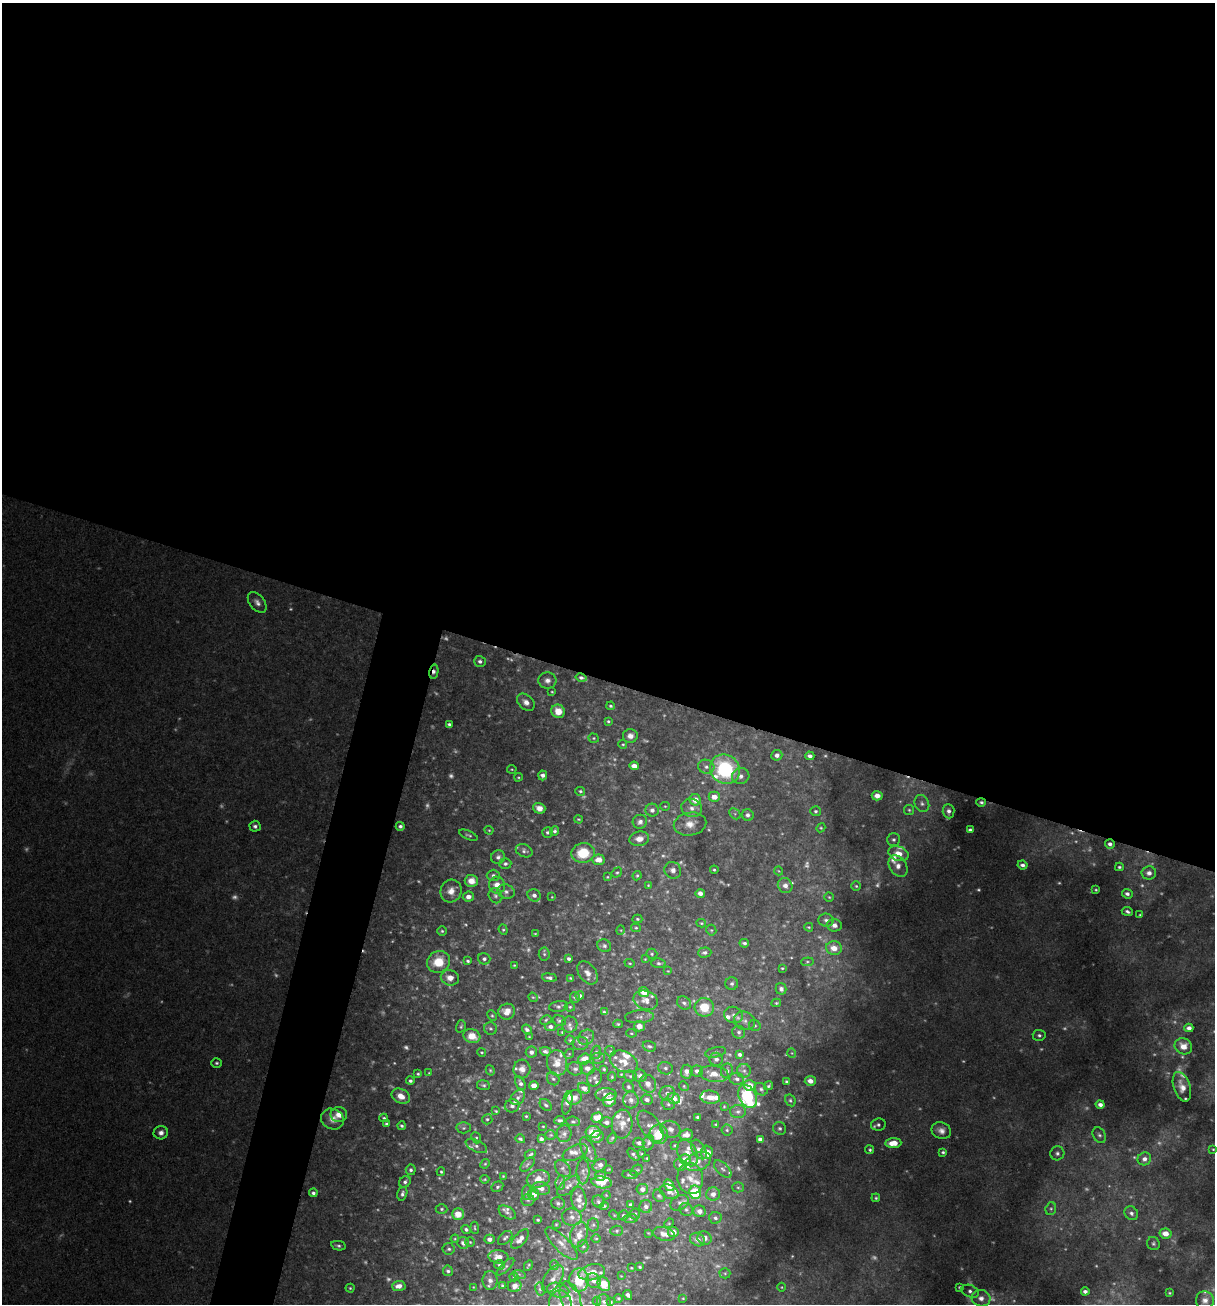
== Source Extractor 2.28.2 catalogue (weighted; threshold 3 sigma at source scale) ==
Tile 3 of 4 x 4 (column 3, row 1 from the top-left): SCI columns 2677-3889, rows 3906-5207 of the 5228 x 5210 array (HDU 1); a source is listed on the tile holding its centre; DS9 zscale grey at full resolution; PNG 1217 x 1306 px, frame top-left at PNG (2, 3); each listed source drawn as its Kron ellipse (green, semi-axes under 4 px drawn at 4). Shown black and unused: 55% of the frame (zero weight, under 3 of 4 exposures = <1% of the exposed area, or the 3 px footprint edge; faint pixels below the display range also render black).
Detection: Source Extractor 2.28.2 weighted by HDU 2 'WHT'; one run over the whole footprint, this tile lists its part. Background 0.0278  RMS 0.0075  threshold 0.0336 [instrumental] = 3 sigma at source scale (4.5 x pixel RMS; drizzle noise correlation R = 1.50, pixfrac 1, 0.05/0.05 arcsec/px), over >= 5 px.
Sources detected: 605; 141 too faint to see at this stretch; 1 cosmic-ray / hot-pixel residue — neither listed nor drawn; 57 inside a brighter listed object's ellipse — not listed separately; the other 406 listed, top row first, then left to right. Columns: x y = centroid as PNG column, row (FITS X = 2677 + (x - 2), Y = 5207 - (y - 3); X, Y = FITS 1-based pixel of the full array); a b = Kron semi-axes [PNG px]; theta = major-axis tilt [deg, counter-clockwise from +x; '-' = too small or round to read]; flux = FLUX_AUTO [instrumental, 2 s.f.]
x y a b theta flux
257 602 12 7 -51 4.5
480 661 6 5 - 2.6
434 672 7 4 79 3.1
581 678 5 3 - 2.1
547 680 9 8 - 4.1
552 692 3 2 - 0.74
526 702 10 7 -42 5
610 706 4 3 - 1.3
558 711 7 6 - 10
608 721 4 3 - 1.2
449 724 4 3 - 1.8
630 736 7 7 - 4.9
594 738 5 4 - 1.1
623 744 4 3 - 0.94
777 755 5 5 - 3.8
810 756 4 4 - 2.7
634 766 5 4 - 7.6
706 767 8 7 - 3.3
512 769 5 3 - 0.78
725 769 15 14 - 72
543 775 5 4 - 3.9
741 776 9 8 - 3.7
518 777 4 4 - 0.86
580 791 5 4 - 1.3
877 796 5 4 - 4.4
714 797 5 5 - 7.2
695 800 6 5 - 9.1
981 802 5 4 - 1.8
922 803 9 7 -63 3.1
665 806 5 4 - 0.97
539 808 6 5 - 5.9
692 808 10 9 - 5.1
652 810 6 6 - 3.6
909 810 5 5 - 1.2
816 811 5 5 - 1.5
948 811 7 6 - 3.3
735 814 6 4 -46 1.4
748 815 6 5 - 3.1
578 819 4 3 - 0.83
640 822 7 7 - 3.5
690 824 16 11 11 9.4
255 826 5 5 - 2.4
400 826 4 4 - 2.4
821 828 4 4 - 0.95
489 830 4 4 - 0.8
970 830 4 3 - 1.9
555 831 5 4 - 1.8
547 832 5 5 - 1.9
468 835 10 4 -24 1.7
639 839 10 7 9 6.2
894 839 6 6 - 2
1110 844 5 4 - 3.1
524 851 9 6 -24 2.4
583 853 11 10 - 25
899 854 10 7 -17 8.5
498 857 7 6 - 3
599 860 6 5 - 8
505 864 6 5 - 2.1
1023 865 5 4 - 3.2
898 866 11 8 -55 6.1
1119 867 4 3 - 1.4
673 870 8 8 - 4.2
714 870 4 3 - 1
779 871 4 3 - 0.61
617 872 5 4 - 1.2
1149 873 7 6 - 4.7
493 875 6 5 - 2.4
637 876 5 3 - 1.1
607 877 3 3 - 0.75
471 881 7 6 - 7.5
497 885 8 8 - 7.8
648 885 4 3 - 0.79
785 885 8 7 - 3.9
856 886 5 4 - 1.2
1096 890 3 3 - 0.97
451 891 11 10 - 7.8
506 892 9 7 -24 3.1
700 893 5 4 - 4.1
1127 894 5 4 - 2.7
534 895 7 6 - 3.6
495 896 8 6 -60 2.2
468 897 5 5 - 4.6
552 897 3 2 - 0.5
829 897 4 4 - 0.93
1127 911 6 3 -25 1.9
1140 915 3 3 - 0.9
637 919 5 4 - 1.1
826 920 7 6 - 3.3
701 923 5 3 - 0.91
834 925 7 6 - 3.8
809 927 4 3 - 0.89
636 928 5 4 - 1
503 930 5 4 - 1.2
621 930 5 3 - 0.69
711 930 5 5 - 1.2
442 931 5 5 - 1.4
535 934 4 3 - 0.81
744 943 5 3 - 2
604 946 7 6 - 2
834 948 8 7 - 11
705 952 6 5 - 2.8
544 954 6 5 - 1.7
652 954 5 5 - 1.3
484 959 6 6 - 2.5
569 959 4 4 - 2.3
645 959 4 3 - 0.64
468 961 3 3 - 1.4
438 962 11 11 - 21
807 962 6 4 5 1.1
630 963 5 4 - 0.99
659 963 7 5 -5 1.9
514 965 3 2 - 0.76
782 968 3 3 - 0.84
668 971 4 3 - 0.62
587 973 13 8 -54 5.8
450 978 9 7 -15 7.2
549 978 7 4 -7 2.4
571 978 4 2 - 1
732 984 6 6 - 2.3
781 989 6 5 - 2.4
644 992 5 4 - 13
580 996 4 3 - 2.2
533 997 5 4 - 0.97
575 997 5 5 - 1.5
646 1000 12 9 -20 6.4
684 1003 7 6 - 2.4
776 1003 5 3 - 1.1
559 1006 9 5 9 2.5
570 1007 5 4 - 1.2
704 1007 10 9 - 20
507 1012 8 8 - 8.6
604 1012 4 3 - 1.6
734 1015 9 8 - 4
492 1016 5 4 - 1.1
639 1017 14 6 4 3.8
546 1020 6 4 26 1.2
559 1021 7 5 -19 1.8
745 1021 10 9 - 4.9
569 1024 8 8 - 3.3
618 1024 4 4 - 1.1
461 1026 6 4 72 1.3
639 1026 5 5 - 7.7
755 1026 6 5 - 1.6
551 1027 6 4 3 3.4
1189 1028 4 4 - 4.1
490 1029 6 6 - 1.8
527 1030 5 4 - 2.9
562 1032 3 3 - 0.95
739 1032 6 6 - 2.2
631 1033 5 3 - 0.81
1039 1035 6 5 - 2.2
472 1036 8 7 - 13
529 1037 3 3 - 0.77
586 1037 8 7 - 2.9
570 1040 4 4 - 1.2
580 1043 8 6 1 3.1
649 1046 7 5 -20 2
1183 1046 9 7 -30 9.6
545 1051 5 4 - 2.3
610 1051 5 5 - 1
482 1052 4 3 - 0.86
531 1052 5 5 - 3.5
596 1052 7 4 74 1.4
716 1052 10 5 13 2.2
792 1053 5 3 - 0.63
569 1054 5 4 - 1
739 1055 4 3 - 2.3
598 1058 7 5 2 1.7
585 1059 6 5 - 11
716 1059 6 6 - 3.5
624 1061 15 10 -25 9.7
217 1063 5 5 - 1.4
557 1063 13 10 -81 11
587 1068 7 6 - 5.6
665 1068 7 6 - 2.4
522 1069 9 8 - 5.3
575 1069 7 6 - 2.4
604 1069 3 3 - 1.1
490 1070 5 4 - 1.1
697 1071 6 5 - 3.3
727 1071 7 6 - 2.3
744 1071 7 7 - 2.4
687 1072 7 6 - 5.4
429 1073 4 3 - 0.6
418 1074 3 3 - 1.1
621 1074 3 2 - 0.6
714 1074 14 8 -7 8.8
630 1076 6 5 - 1.5
640 1076 7 6 - 3.7
612 1077 4 3 - 1.1
595 1078 9 7 76 2.9
553 1079 7 5 -50 1.9
737 1079 7 6 - 3.1
410 1081 4 4 - 2
786 1081 3 3 - 1.3
810 1081 5 5 - 6.1
520 1083 7 4 -61 3.1
648 1084 9 8 - 6.5
483 1085 6 5 - 1.5
534 1086 5 4 - 8.8
684 1086 5 4 - 1.1
750 1086 6 5 - 9.5
768 1086 5 3 - 1.3
628 1087 6 5 - 1.5
1182 1087 15 8 -71 8.3
584 1088 6 5 - 5.1
761 1089 7 5 -37 1.9
667 1093 8 7 - 4
606 1095 10 6 -1 5
401 1096 10 7 -25 8.1
748 1096 12 8 -62 89
518 1097 8 6 50 3
710 1097 10 6 -7 6.7
574 1098 8 7 - 4.7
674 1098 6 5 - 10
610 1100 7 6 - 10
631 1100 8 7 - 4.6
647 1100 6 5 - 3.1
790 1100 6 5 - 1.5
567 1103 12 5 79 4.5
668 1104 7 5 -16 1.8
546 1105 7 5 -46 1.7
1100 1105 4 4 - 4
512 1106 7 6 - 2.5
724 1106 4 3 - 0.85
496 1111 3 3 - 0.94
738 1112 8 6 2 3.1
339 1115 8 7 - 8
526 1116 3 3 - 0.91
698 1117 3 3 - 1.9
384 1118 4 3 - 1.2
597 1118 5 5 - 12
332 1119 12 10 -28 7.2
487 1119 5 5 - 1.3
560 1120 5 3 - 2
573 1121 7 5 -6 1.4
606 1122 6 5 - 3
386 1124 4 3 - 1.3
622 1124 14 10 87 8
716 1124 4 3 - 1
878 1125 7 6 - 2.3
402 1126 4 3 - 1.4
543 1126 3 2 - 0.61
650 1126 18 9 -54 6
464 1128 7 5 2 1.9
780 1128 7 6 - 2
670 1129 10 8 -17 4.7
727 1130 5 5 - 1.3
941 1131 10 8 -22 5.1
593 1132 7 6 - 14
161 1133 7 6 - 4.1
564 1134 8 7 - 2.8
659 1134 10 9 - 18
551 1135 5 4 - 1.1
686 1135 7 5 9 5.2
1099 1135 8 6 -59 2.5
597 1137 7 5 22 4.4
476 1138 6 4 -67 1.2
612 1138 5 4 - 1.2
520 1139 5 3 - 1.5
541 1139 4 4 - 2.6
760 1139 4 4 - 3.9
639 1143 5 5 - 2.7
648 1143 8 5 79 2
893 1143 8 5 4 13
675 1145 4 3 - 1.1
476 1146 11 5 -25 2.8
699 1149 11 6 -58 4.3
1213 1149 4 3 - 0.81
588 1150 13 6 -64 3.7
870 1150 5 4 - 1.3
575 1152 13 7 24 4.4
707 1152 7 6 - 10
943 1152 4 3 - 1.5
687 1153 14 9 -63 7.4
1057 1153 7 7 - 2.6
530 1154 6 4 25 1.4
641 1154 4 3 - 0.88
634 1155 7 3 -47 1.7
647 1158 3 2 - 0.76
685 1159 6 5 - 8.8
1144 1159 7 6 - 4.6
698 1161 13 8 24 6.3
485 1164 5 4 - 1.1
527 1164 9 5 46 1.8
600 1165 7 5 34 4
680 1165 6 5 - 2.2
563 1169 9 6 -52 2.5
608 1169 4 2 - 0.72
723 1169 11 5 -45 2.8
411 1170 5 5 - 2.2
636 1170 6 4 39 1.2
583 1171 13 6 90 3.6
441 1172 4 3 - 1.1
630 1175 8 4 -2 1.6
503 1176 4 4 - 0.78
600 1176 5 5 - 3.9
690 1178 16 13 -81 8.6
485 1179 4 3 - 0.96
538 1179 11 8 15 7.5
405 1182 6 5 - 2.4
602 1182 10 6 -8 12
560 1183 7 4 82 1.7
669 1185 6 4 -55 9.7
569 1186 14 6 39 4.3
497 1187 6 5 - 1.7
738 1187 5 5 - 1.3
541 1189 9 6 -9 4.6
642 1189 6 5 - 4.7
527 1192 7 4 85 1.5
669 1192 10 6 -23 3.6
695 1192 7 6 - 46
313 1193 4 4 - 2.4
402 1194 7 5 74 2.6
713 1194 7 6 - 5.2
534 1195 6 5 - 6
606 1195 4 3 - 0.65
659 1196 7 5 -49 1.7
876 1198 4 4 - 1.3
579 1199 13 7 -81 6.9
528 1200 6 5 - 1.6
598 1202 6 5 - 2
558 1203 7 6 - 2.1
680 1203 10 7 30 2.7
631 1205 4 3 - 2.5
604 1206 4 3 - 1.3
646 1206 6 6 - 3.8
442 1209 6 4 -1 1.5
686 1209 7 6 - 2
1051 1209 6 5 - 1.8
699 1211 6 5 - 4.8
507 1212 9 5 -32 2.4
1131 1213 7 6 - 3.1
458 1214 5 5 - 12
635 1214 5 5 - 1.3
614 1215 5 3 - 0.78
623 1215 5 5 - 1.8
572 1217 10 8 -13 4.6
715 1218 6 6 - 2.1
630 1219 7 4 5 1.6
538 1220 3 3 - 1.1
669 1223 5 4 - 0.83
556 1224 3 2 - 0.74
593 1225 6 5 - 1.6
475 1228 6 2 -85 0.91
466 1229 5 4 - 2
617 1231 6 5 - 1.6
673 1232 5 5 - 6.8
648 1233 3 3 - 0.62
1165 1233 6 5 - 9.5
664 1234 11 6 -15 5.5
579 1235 13 8 76 7.3
505 1238 8 5 43 1.7
596 1238 5 3 - 0.83
705 1238 7 6 - 4.5
455 1239 4 3 - 0.77
490 1239 5 4 - 3.9
520 1239 12 5 48 6
697 1240 8 6 -32 4
470 1242 5 4 - 1
463 1243 6 5 - 3.2
561 1244 21 7 -45 6.4
1153 1244 7 6 - 1.9
338 1246 7 4 -12 2
583 1246 6 5 - 1.6
449 1249 6 6 - 1.7
498 1257 10 6 -6 7
499 1265 5 5 - 1.5
554 1265 5 4 - 1
528 1266 5 2 - 1.1
505 1267 11 4 43 1.8
640 1267 3 3 - 1.1
631 1268 4 4 - 0.62
448 1271 5 5 - 1.9
592 1272 13 7 13 9.2
725 1273 5 5 - 1.2
519 1274 6 4 -18 1.2
621 1276 2 2 - 0.46
514 1277 4 4 - 0.93
553 1279 15 8 58 5.3
490 1280 9 7 88 4.4
579 1280 11 10 - 24
594 1281 8 7 - 4
604 1284 7 6 - 19
399 1286 7 5 3 6.8
502 1286 4 3 - 1.5
515 1286 7 6 - 4
473 1287 3 3 - 0.57
782 1287 4 3 - 0.62
960 1287 4 3 - 1.4
350 1288 4 4 - 0.97
540 1289 7 4 -81 1.5
558 1290 11 7 -13 4.5
970 1291 9 6 -22 2.9
1085 1291 4 4 - 3
1169 1293 3 2 - 0.79
628 1295 5 3 - 2.7
570 1298 17 9 -70 8.2
618 1298 4 4 - 1.2
683 1298 3 2 - 0.58
981 1298 9 8 - 5.4
1205 1300 9 9 - 4.4
597 1301 4 4 - 0.7
604 1302 7 7 - 3.2
611 1302 3 3 - 1.1
560 1304 13 11 -85 8
Overlapping masked pixels (flux is a lower limit): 2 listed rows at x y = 434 672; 981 802
Isophote crosses this tile's border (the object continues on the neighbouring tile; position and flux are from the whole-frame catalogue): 1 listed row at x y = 560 1304